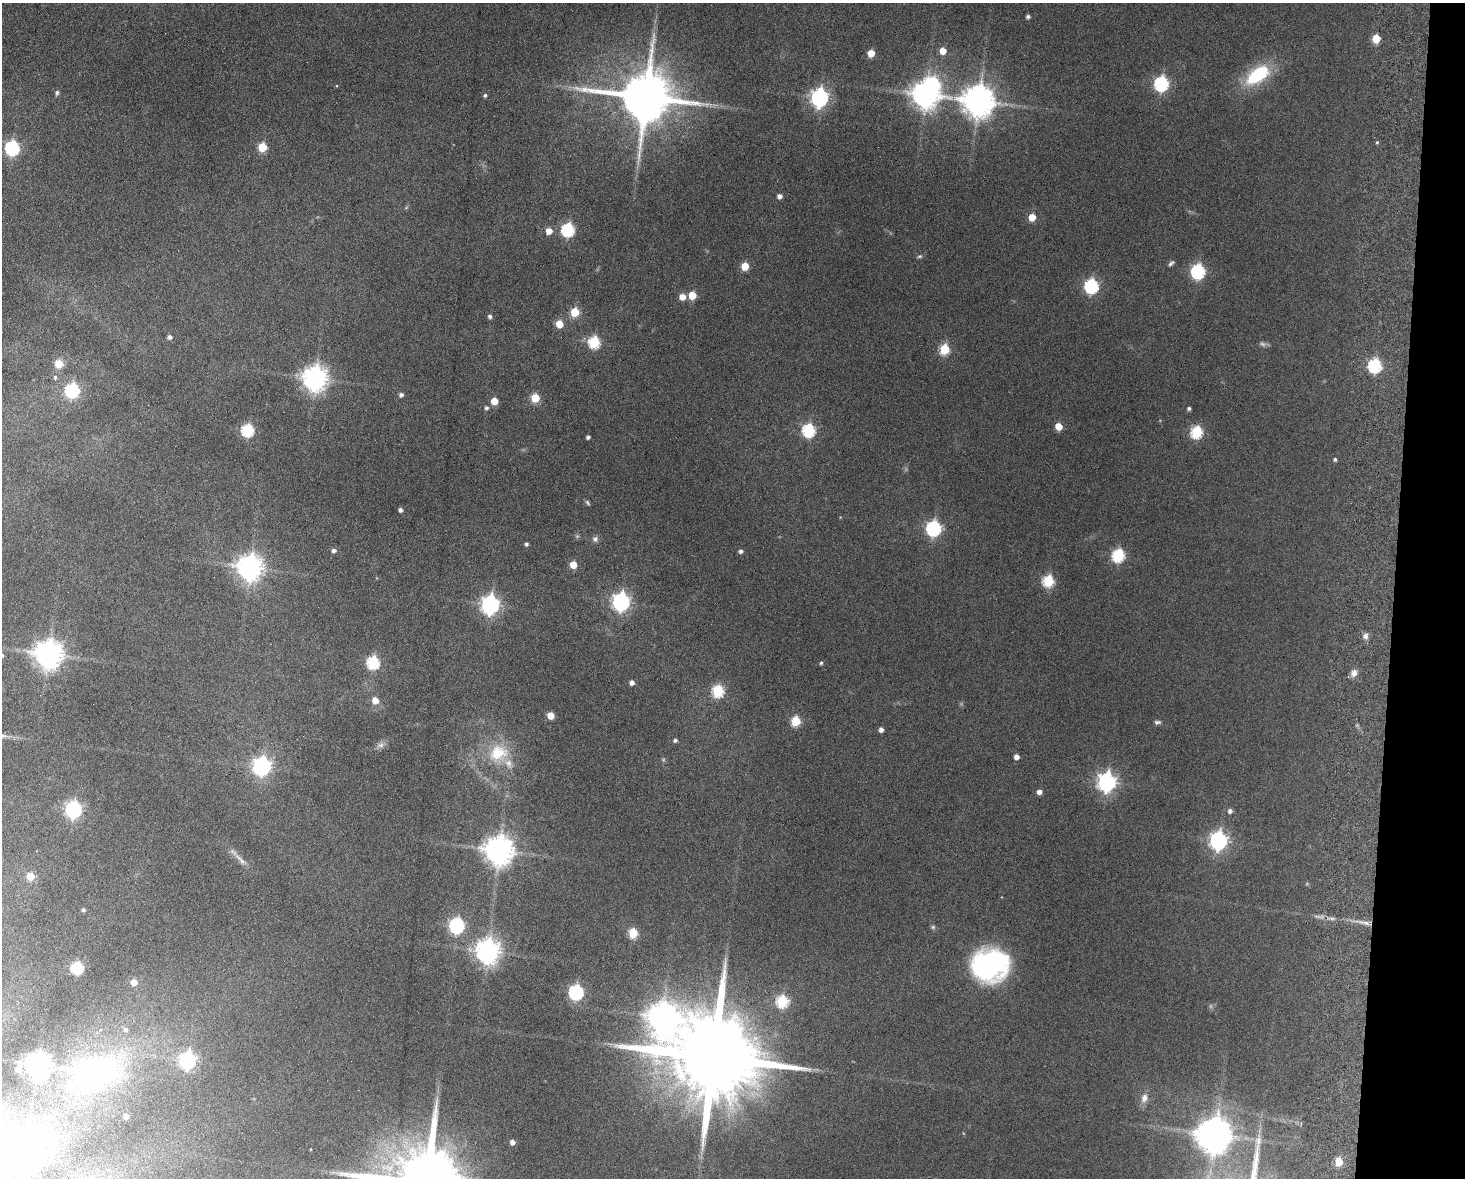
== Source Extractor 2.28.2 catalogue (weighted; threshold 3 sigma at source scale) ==
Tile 6 of 3 x 4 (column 3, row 2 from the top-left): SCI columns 3095-4557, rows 2363-3538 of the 4838 x 4724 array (HDU 1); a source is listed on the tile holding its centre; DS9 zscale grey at full resolution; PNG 1467 x 1180 px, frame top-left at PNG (2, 3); no overlay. Shown black and unused: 5% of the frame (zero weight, under 9 of 18 exposures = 3% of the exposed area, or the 3 px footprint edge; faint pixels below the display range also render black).
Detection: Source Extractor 2.28.2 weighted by HDU 2 'WHT'; one run over the whole footprint, this tile lists its part. Background 0.136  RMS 0.0032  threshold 0.0132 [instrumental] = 3 sigma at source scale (4.09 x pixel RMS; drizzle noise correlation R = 1.36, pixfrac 0.8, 0.05/0.05 arcsec/px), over >= 5 px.
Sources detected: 119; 5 too faint to see at this stretch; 3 inside a brighter object's white glare — not listed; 1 inside a brighter listed object's ellipse — not listed separately; the other 110 listed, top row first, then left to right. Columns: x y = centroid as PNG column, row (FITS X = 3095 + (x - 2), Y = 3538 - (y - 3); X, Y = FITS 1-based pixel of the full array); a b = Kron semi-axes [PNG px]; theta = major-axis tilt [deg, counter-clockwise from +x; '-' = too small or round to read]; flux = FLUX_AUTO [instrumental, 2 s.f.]
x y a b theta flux
1028 16 4 4 - 0.8
1376 38 5 5 - 9.5
943 51 5 5 - 4.4
871 53 5 5 - 5.8
1258 75 31 16 36 18
1161 83 7 6 - 58
57 93 7 5 84 0.65
926 94 9 8 - 360
485 95 5 4 - 0.59
646 97 15 14 - 2100
820 97 7 7 - 130
979 101 10 10 - 570
1377 142 5 4 - 0.38
262 147 5 5 - 13
12 148 7 6 - 57
779 196 5 5 - 1.3
1032 217 5 5 - 6
568 230 6 6 - 43
549 231 5 5 - 3.1
920 256 7 5 14 0.58
1171 263 9 5 45 0.74
745 266 5 5 - 8.4
1198 271 7 6 - 56
1091 286 7 6 - 52
692 295 5 5 - 8.4
682 297 5 5 - 3.4
575 312 5 5 - 12
490 316 4 4 - 0.77
559 324 5 5 - 6.8
169 337 6 5 - 0.98
594 342 6 6 - 28
944 349 6 5 - 19
59 364 5 5 - 9.2
1375 365 7 6 - 46
55 377 6 5 - 0.62
315 378 8 8 - 300
72 390 7 6 - 47
401 395 5 5 - 0.98
535 398 5 5 - 11
494 401 5 5 - 6.4
486 408 5 4 - 0.71
1189 408 4 4 - 0.65
1058 426 5 5 - 5.6
248 430 6 6 - 36
809 430 6 6 - 40
1197 432 6 6 - 31
588 437 4 4 - 0.76
1335 459 4 4 - 0.53
587 503 7 5 -51 0.55
400 510 4 4 - 0.94
933 528 7 6 - 69
595 539 8 7 - 1
526 544 4 4 - 0.67
334 550 5 5 - 0.94
741 551 4 4 - 0.91
1118 555 6 6 - 39
573 565 5 5 - 5.7
250 567 9 8 - 310
1048 581 6 6 - 28
621 602 7 7 - 120
490 605 7 7 - 140
1365 636 9 8 - 1.3
48 654 9 9 - 420
373 662 6 6 - 35
821 663 4 4 - 0.49
1354 673 10 8 62 1.8
632 682 4 4 - 1.5
718 691 6 6 - 29
375 700 6 6 - 3.9
551 715 5 5 - 5.3
796 721 6 5 - 16
1157 722 8 5 5 0.73
881 729 5 4 - 1.4
675 740 4 4 - 0.75
381 745 10 7 43 1.4
498 753 30 26 18 14
1016 757 5 4 - 1.9
262 766 8 7 - 120
1107 782 8 7 - 140
1039 792 5 4 - 1.6
73 809 7 7 - 91
1230 811 5 5 - 1.1
1218 840 7 7 - 130
499 850 9 9 - 450
240 859 26 6 -44 2.5
30 876 5 5 - 8.2
83 910 4 4 - 0.61
1365 923 21 5 -12 2.5
457 925 7 6 - 68
933 927 6 6 - 0.54
633 933 6 5 - 15
488 951 8 8 - 310
990 965 29 25 17 68
77 968 6 6 - 31
134 982 5 5 - 3.5
576 992 7 6 - 60
782 1001 6 6 - 28
662 1017 11 11 - 390
125 1029 7 7 - 0.99
713 1057 27 19 -12 8200
188 1060 7 7 - 97
37 1065 8 8 - 300
18 1069 5 5 - 1.9
93 1071 21 13 14 200
1144 1098 13 9 76 2.3
126 1116 4 4 - 1.4
1215 1134 12 11 - 640
22 1137 71 39 -13 40
512 1142 5 4 - 1.6
1339 1162 5 5 - 10
Isophote crosses this tile's border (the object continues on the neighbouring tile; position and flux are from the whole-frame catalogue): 1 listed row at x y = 22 1137